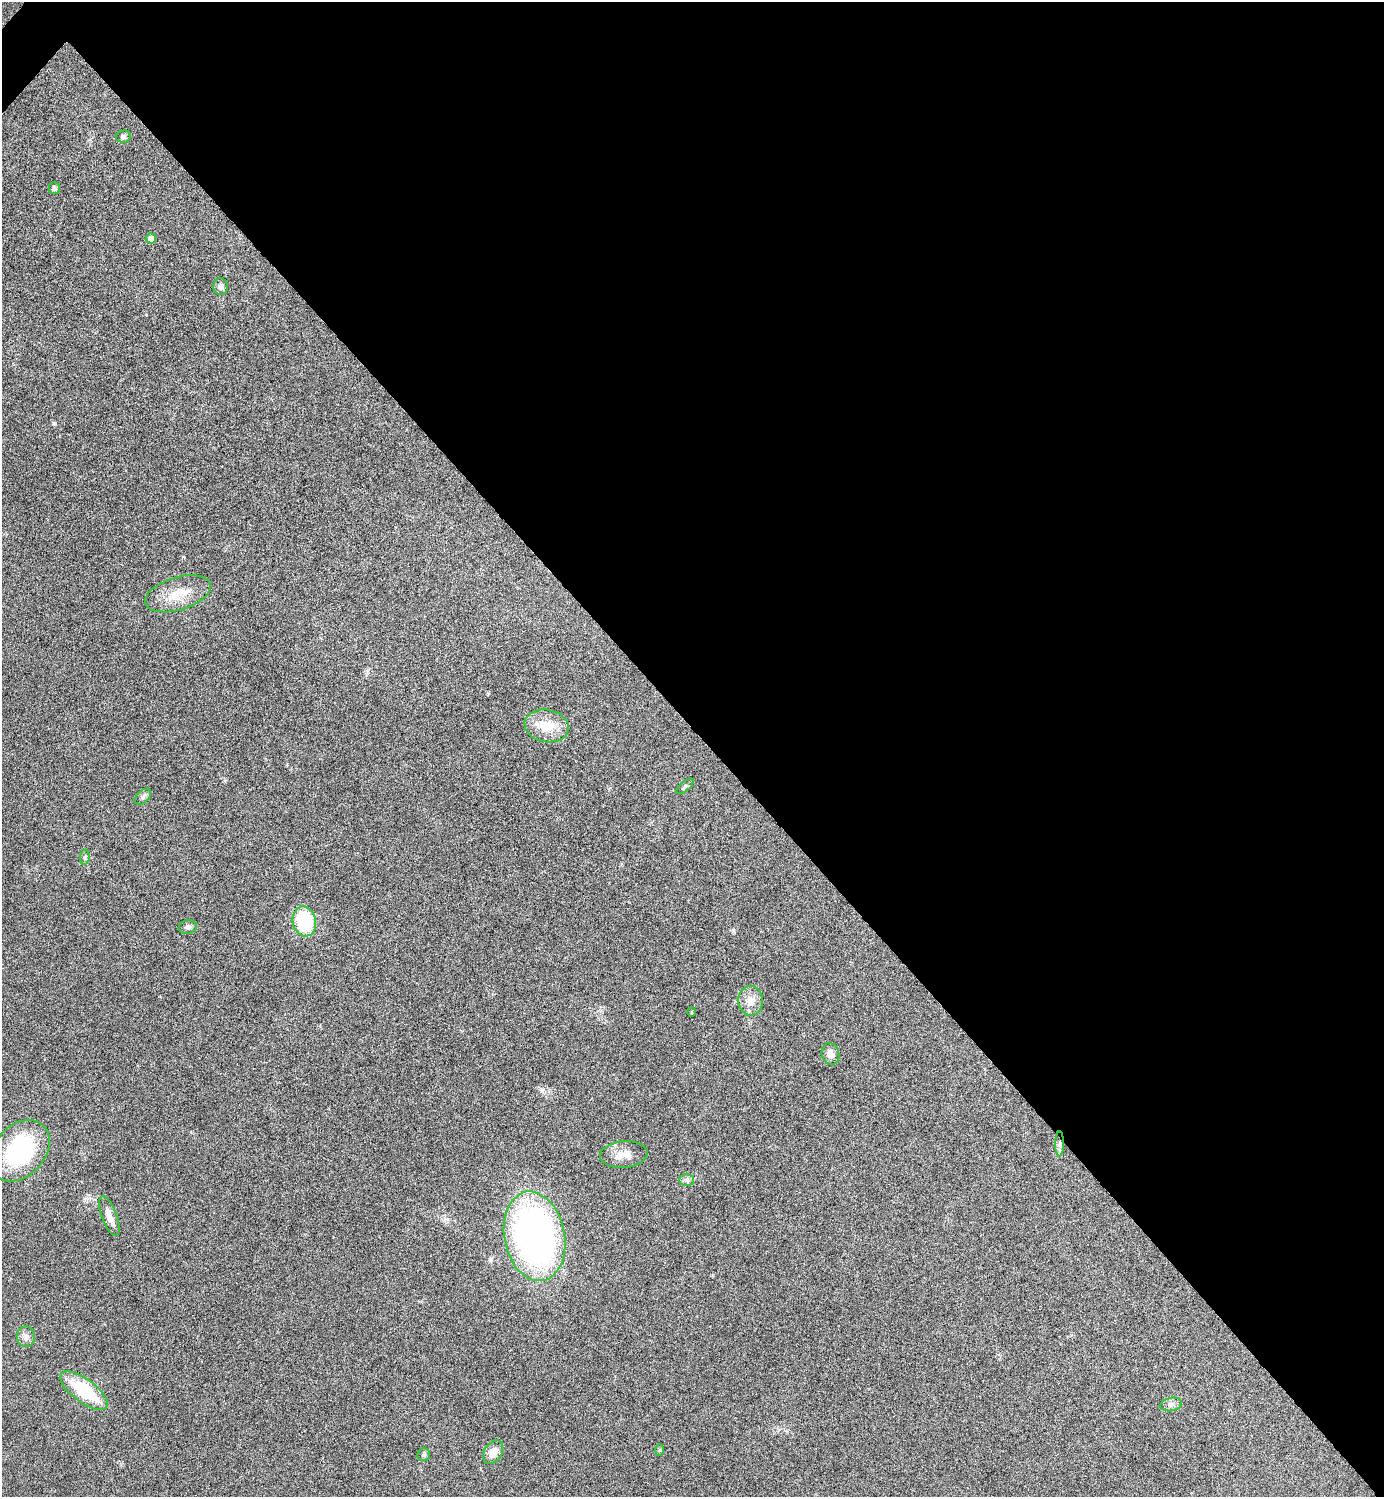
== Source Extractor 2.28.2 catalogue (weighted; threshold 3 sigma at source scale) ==
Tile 8 of 4 x 4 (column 4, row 2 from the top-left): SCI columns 4306-5687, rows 2996-4490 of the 5987 x 5987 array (HDU 1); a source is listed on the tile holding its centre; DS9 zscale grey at full resolution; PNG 1386 x 1499 px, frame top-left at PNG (2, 2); each listed source drawn as its Kron ellipse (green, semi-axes under 4 px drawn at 4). Shown black and unused: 49% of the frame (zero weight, under 4 of 8 exposures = <1% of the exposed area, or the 3 px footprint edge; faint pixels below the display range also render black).
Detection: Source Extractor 2.28.2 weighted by HDU 2 'WHT'; one run over the whole footprint, this tile lists its part. Background 0.0326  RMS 0.0037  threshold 0.0151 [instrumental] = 3 sigma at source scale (4.09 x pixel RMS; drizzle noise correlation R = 1.36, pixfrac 0.8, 0.05/0.05 arcsec/px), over >= 5 px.
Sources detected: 26; all 26 listed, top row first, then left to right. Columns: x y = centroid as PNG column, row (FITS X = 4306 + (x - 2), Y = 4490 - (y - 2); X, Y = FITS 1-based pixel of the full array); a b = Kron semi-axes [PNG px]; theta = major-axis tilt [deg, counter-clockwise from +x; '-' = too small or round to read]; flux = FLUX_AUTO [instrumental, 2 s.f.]
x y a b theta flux
123 137 7 6 - 0.83
54 188 6 5 - 0.92
151 239 5 5 - 2.2
220 287 8 7 - 1.5
178 594 34 16 17 8.3
547 726 22 16 -11 7.9
685 786 10 4 39 0.68
143 797 10 6 43 0.96
85 857 7 4 81 0.59
304 921 15 11 -77 20
188 927 9 6 11 1.1
751 1001 15 12 -86 3.6
692 1012 4 3 - 0.33
830 1054 11 9 -75 2.1
1060 1144 12 4 90 1.2
20 1151 34 25 48 35
624 1154 24 13 5 4.4
686 1180 7 6 - 0.96
109 1216 21 7 -70 2.8
534 1236 45 30 -79 150
26 1337 10 9 - 1.7
84 1391 28 11 -37 18
1171 1404 11 6 12 1.3
659 1450 6 4 88 0.43
493 1452 13 8 60 3.5
424 1455 6 6 - 0.7
Overlapping masked pixels (flux is a lower limit): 1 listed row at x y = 1060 1144
Unlisted compact peaks at least as high as the median listed source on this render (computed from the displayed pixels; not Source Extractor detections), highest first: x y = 54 423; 542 1090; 733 930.